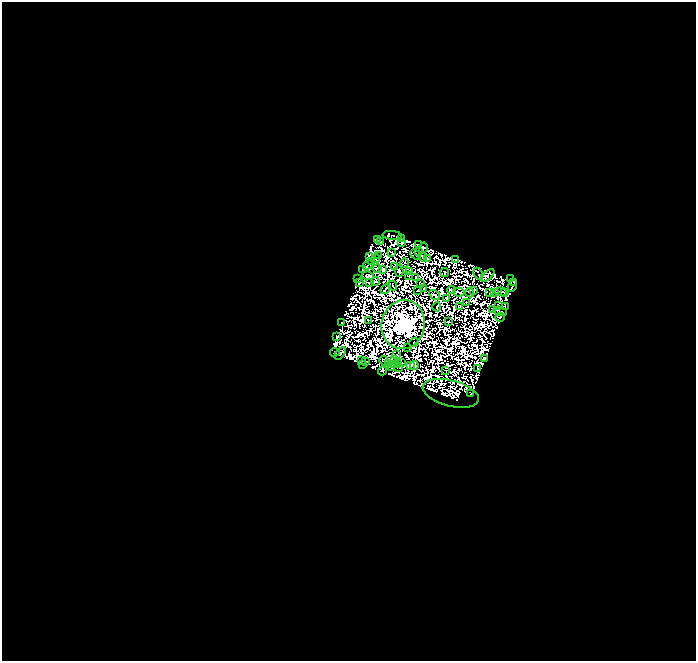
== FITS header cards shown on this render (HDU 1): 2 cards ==
NAXIS1  =                  694
NAXIS2  =                  659

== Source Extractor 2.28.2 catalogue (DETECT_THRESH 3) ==
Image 694 x 659 px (HDU 1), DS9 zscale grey, 1 PNG px = 1 image px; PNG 698 x 663 px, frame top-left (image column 1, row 659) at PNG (2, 2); each listed source drawn as its Kron ellipse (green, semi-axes under 4 px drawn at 4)
Background 0.0251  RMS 4.2e-06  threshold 1.25e-05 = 3 sigma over >= 5 px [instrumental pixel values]
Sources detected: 206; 116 with non-positive FLUX_AUTO (blend fragments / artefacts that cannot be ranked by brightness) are neither listed nor drawn; the other 90 listed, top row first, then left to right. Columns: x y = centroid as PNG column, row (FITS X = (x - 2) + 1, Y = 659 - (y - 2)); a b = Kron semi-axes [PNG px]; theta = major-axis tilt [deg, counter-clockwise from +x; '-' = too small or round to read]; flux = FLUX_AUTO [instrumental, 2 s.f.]
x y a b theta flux
392 235 9 3 -4 0.76
402 238 3 2 - 0.4
377 240 3 2 - 0.11
381 242 4 2 - 0.4
402 243 3 2 - 0.63
418 244 3 2 - 1.6
423 248 5 4 - 0.31
419 251 4 3 - 1.4
392 252 4 2 - 0.13
416 254 6 4 -40 0.2
379 255 3 2 - 2.1
369 256 3 2 - 0.25
422 257 4 2 - 0.38
376 258 4 2 - 0.53
427 258 3 2 - 0.7
455 259 3 2 - 1.2
372 261 2 2 - 0.75
405 263 5 2 - 0.52
368 265 5 2 - 0.59
395 267 3 3 - 0.78
363 269 3 2 - 0.68
377 269 4 3 - 0.43
383 269 4 3 - 0.55
399 271 6 3 -72 0.77
410 272 2 2 - 0.011
445 273 4 2 - 0.39
478 273 6 3 -64 0.39
409 275 3 2 - 0.3
488 275 8 3 41 3.5
368 276 6 4 -6 1.9
416 277 3 2 - 0.18
358 279 3 2 - 0.22
510 279 2 2 - 0.17
375 281 4 4 - 0.2
359 282 3 3 - 0.43
369 282 3 2 - 0.43
514 282 4 2 - 1.1
420 283 2 2 - 0.63
393 286 5 2 - 0.077
512 286 6 2 73 1.8
385 289 6 2 50 1.1
424 289 3 2 - 0.3
451 290 4 3 - 1.2
417 291 3 2 - 0.71
474 291 2 2 - 0.55
459 292 6 2 -13 0.71
500 292 6 2 -3 0.13
505 292 3 2 - 0.63
469 293 5 2 - 0.071
490 293 4 2 - 0.2
495 293 3 2 - 0.4
435 295 6 3 -35 0.25
447 298 4 4 - 0.15
466 302 2 2 - 0.43
499 305 3 2 - 0.32
505 306 3 2 - 0.4
437 307 4 2 - 0.2
460 307 3 2 - 0.31
493 309 3 2 - 0.15
500 311 7 3 -20 1.2
500 317 5 2 - 0.56
368 320 4 2 - 0.16
448 322 2 2 - 0.19
341 323 3 2 - 0.56
403 324 25 21 78 1400
337 337 3 3 - 0.28
414 342 5 2 - 0.053
408 348 2 2 - 0.33
335 352 5 2 - 0.78
340 354 7 2 51 0.44
397 355 3 2 - 0.19
485 358 3 2 - 1.4
361 360 3 2 - 0.47
395 360 2 2 - 0.23
366 361 4 2 - 0.54
384 361 5 2 - 0.15
401 363 2 2 - 0.57
363 364 3 2 - 0.087
389 364 3 2 - 0.091
394 364 3 2 - 0.033
398 364 2 2 - 0.46
411 365 3 3 - 0.99
414 366 4 3 - 0.4
391 367 3 2 - 0.56
398 367 4 2 - 0.2
477 368 3 2 - 0.49
446 370 2 2 - 0.43
382 371 4 3 - 0.14
451 393 29 13 -15 4.5
471 394 3 2 - 0.33
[116 non-positive-flux detections neither listed nor drawn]